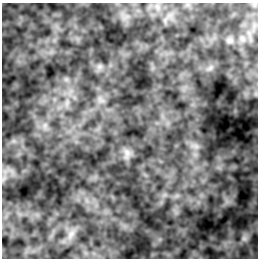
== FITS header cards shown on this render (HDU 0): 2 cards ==
NAXIS1  =                  256 / length of data axis 1
NAXIS2  =                  256 / length of data axis 2

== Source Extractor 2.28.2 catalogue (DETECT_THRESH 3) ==
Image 256 x 256 px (HDU 0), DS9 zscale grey, 1 PNG px = 1 image px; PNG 260 x 260 px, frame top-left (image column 1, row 256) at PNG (2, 3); no overlay
Background -1.6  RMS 7.1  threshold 21.2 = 3 sigma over >= 5 px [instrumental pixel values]
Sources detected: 14; all 14 listed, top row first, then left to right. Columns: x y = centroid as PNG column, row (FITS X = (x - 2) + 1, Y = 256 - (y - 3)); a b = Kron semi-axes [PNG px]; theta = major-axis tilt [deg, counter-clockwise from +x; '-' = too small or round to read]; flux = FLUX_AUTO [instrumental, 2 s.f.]
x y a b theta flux
242 39 10 8 -46 2900
230 40 11 8 -4 2100
99 67 9 8 - 2000
210 68 10 5 36 1700
66 79 7 4 -18 1200
256 94 9 4 -90 1100
101 100 12 6 -38 2100
67 103 12 6 66 2800
45 125 9 7 89 2300
196 146 10 6 -27 2200
127 153 15 8 -89 2700
4 178 10 5 55 1600
71 234 10 5 55 2100
244 238 10 9 - 2300